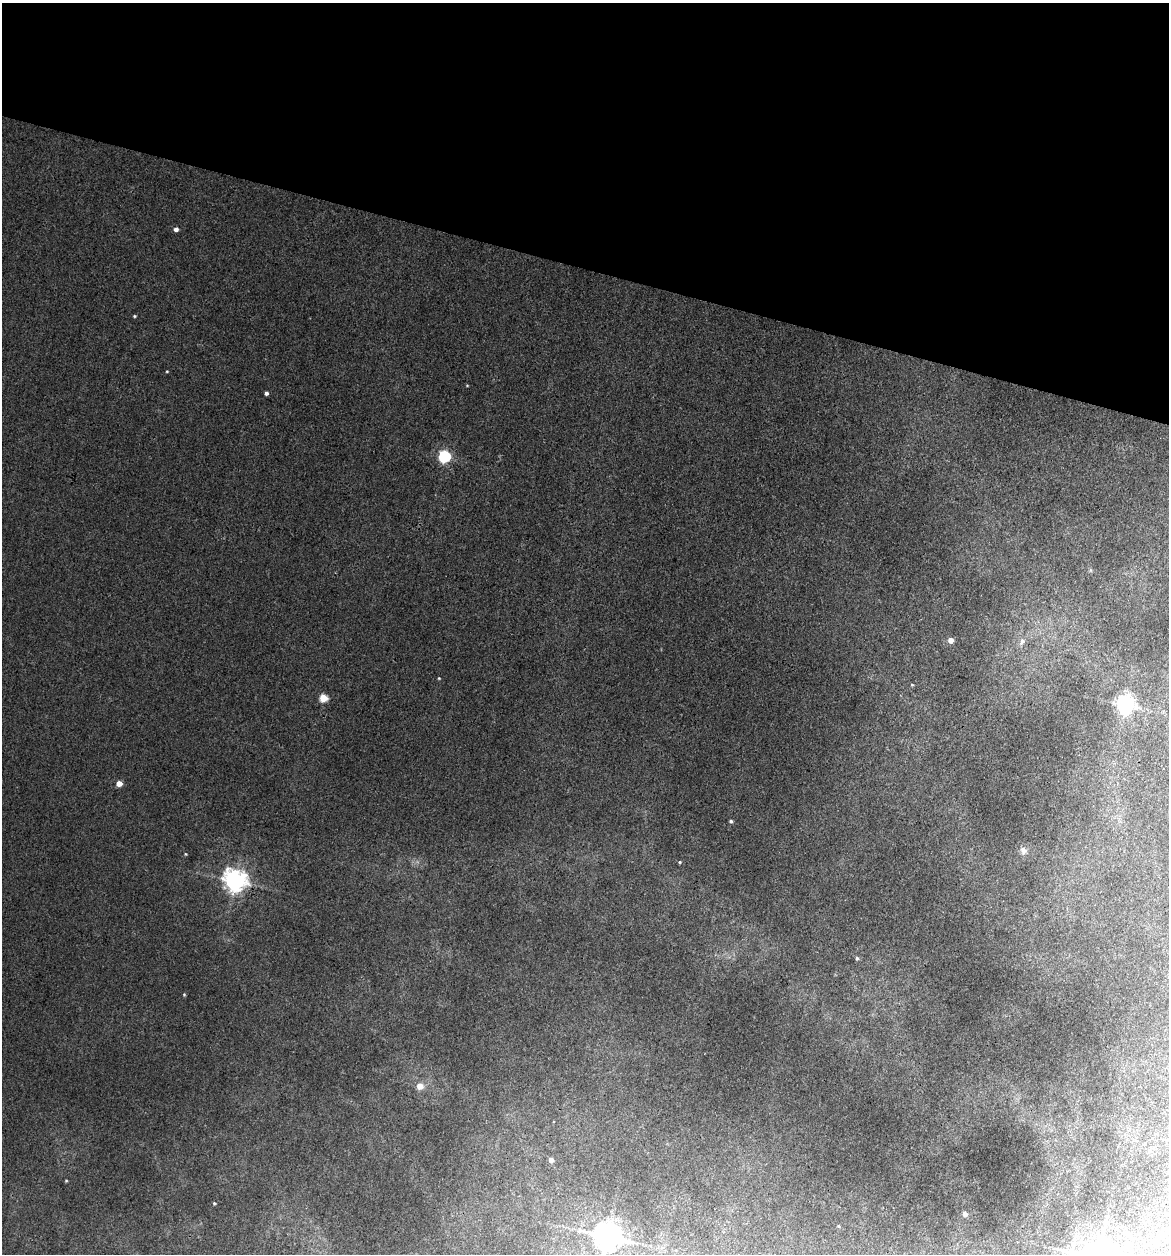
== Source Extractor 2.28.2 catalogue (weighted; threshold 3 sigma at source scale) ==
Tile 2 of 4 x 4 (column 2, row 1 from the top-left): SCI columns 1287-2453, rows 3758-5009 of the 5028 x 5010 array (HDU 1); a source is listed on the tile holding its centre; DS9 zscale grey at full resolution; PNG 1171 x 1256 px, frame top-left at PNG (2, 3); no overlay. Shown black and unused: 21% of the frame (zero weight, under 3 of 4 exposures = <1% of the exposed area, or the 3 px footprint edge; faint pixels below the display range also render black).
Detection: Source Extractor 2.28.2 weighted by HDU 2 'WHT'; one run over the whole footprint, this tile lists its part. Background 0.0841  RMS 0.0075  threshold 0.0338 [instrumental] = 3 sigma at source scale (4.5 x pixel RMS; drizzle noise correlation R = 1.50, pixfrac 1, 0.05/0.05 arcsec/px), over >= 5 px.
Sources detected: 19; all 19 listed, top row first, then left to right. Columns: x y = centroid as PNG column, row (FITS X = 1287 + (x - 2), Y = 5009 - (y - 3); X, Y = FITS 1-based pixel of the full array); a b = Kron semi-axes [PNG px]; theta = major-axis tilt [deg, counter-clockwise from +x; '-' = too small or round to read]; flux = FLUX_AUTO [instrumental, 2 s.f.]
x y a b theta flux
176 229 4 4 - 2.1
134 316 4 3 - 0.52
266 393 4 4 - 1.3
445 456 5 5 - 77
951 640 4 4 - 4.7
1022 641 7 5 75 1.8
323 698 5 4 - 15
1125 704 6 6 - 250
119 783 4 4 - 5.9
731 821 3 3 - 0.9
1023 850 8 7 - 2.2
680 862 4 3 - 0.52
235 881 7 7 - 390
857 958 5 4 - 0.85
420 1086 5 5 - 6.2
551 1160 4 4 - 4.3
214 1203 3 3 - 0.55
965 1214 4 4 - 2.7
607 1236 8 7 - 720
Unlisted compact peaks at least as high as the median listed source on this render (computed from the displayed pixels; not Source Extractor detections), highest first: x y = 439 678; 184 995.